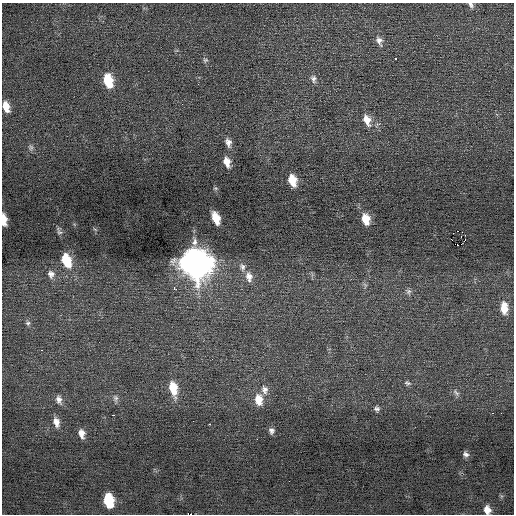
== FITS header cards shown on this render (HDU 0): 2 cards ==
NAXIS1  =                  512 / Axis length
NAXIS2  =                  512 / Axis length

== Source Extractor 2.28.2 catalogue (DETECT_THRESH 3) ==
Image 512 x 512 px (HDU 0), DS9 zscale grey, 1 PNG px = 1 image px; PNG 516 x 516 px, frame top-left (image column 1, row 512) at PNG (2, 3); no overlay
Background 0.0298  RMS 0.69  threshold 2.08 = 3 sigma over >= 5 px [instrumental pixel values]
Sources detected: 50; all 50 listed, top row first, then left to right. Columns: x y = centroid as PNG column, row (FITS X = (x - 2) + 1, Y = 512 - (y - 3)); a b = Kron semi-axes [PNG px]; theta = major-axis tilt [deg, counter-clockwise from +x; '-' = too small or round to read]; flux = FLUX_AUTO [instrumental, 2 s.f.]
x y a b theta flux
471 5 9 6 -57 140
379 41 14 9 -69 300
396 58 3 3 - 330
205 60 7 6 - 100
313 79 11 7 -75 210
108 80 12 8 -76 1600
6 106 10 6 -72 530
367 120 16 9 -67 550
228 142 12 8 -72 270
31 147 8 6 -90 110
227 162 11 7 -74 420
292 180 11 7 -74 840
215 188 6 4 -41 66
216 218 11 6 -71 800
366 219 11 8 -78 740
4 220 10 5 -84 560
59 231 11 5 -60 120
458 231 2 2 - 520
465 235 2 2 - 650
458 245 3 2 - 1300
66 260 13 8 -70 1400
196 263 15 12 -68 68000
242 267 12 8 -71 240
51 274 10 8 -73 250
249 277 14 9 -77 410
365 285 9 5 -78 110
175 288 5 3 - 370
408 292 9 7 -66 130
504 308 14 9 -88 660
28 323 6 6 - 110
41 350 3 2 - 68
407 383 9 6 -18 120
173 388 17 8 -78 1000
264 390 12 9 -82 310
456 393 12 6 -48 150
115 398 12 7 -79 180
59 399 12 8 -77 250
259 399 14 9 -82 710
377 409 8 7 - 140
492 413 3 2 - 34
501 413 2 2 - 21
113 415 3 2 - 83
56 422 12 7 -74 340
210 424 3 2 - 77
271 431 8 6 -80 160
82 433 10 6 -78 320
466 454 7 6 - 160
108 501 11 7 -79 2200
487 510 8 6 -74 370
191 514 2 2 - 230
At the frame edge (FLAGS 8, measured only in part): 5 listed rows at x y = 471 5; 6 106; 4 220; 487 510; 191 514